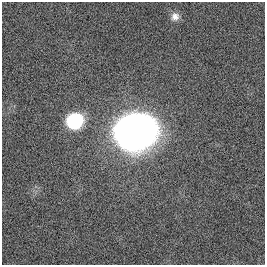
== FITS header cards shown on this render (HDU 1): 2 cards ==
NAXIS1  =                  263
NAXIS2  =                  263

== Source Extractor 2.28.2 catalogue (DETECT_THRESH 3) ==
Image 263 x 263 px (HDU 1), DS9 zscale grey, 1 PNG px = 1 image px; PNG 267 x 267 px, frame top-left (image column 1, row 263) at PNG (2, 2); no overlay
Background 0.0087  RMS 0.089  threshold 0.267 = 3 sigma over >= 5 px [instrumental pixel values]
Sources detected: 3; all 3 listed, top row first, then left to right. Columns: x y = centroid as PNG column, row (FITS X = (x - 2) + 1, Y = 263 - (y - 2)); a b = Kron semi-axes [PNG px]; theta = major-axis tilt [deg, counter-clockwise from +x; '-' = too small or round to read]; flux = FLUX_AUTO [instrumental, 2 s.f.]
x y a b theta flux
175 17 10 10 - 39
74 121 12 11 - 630
135 132 36 31 10 3200